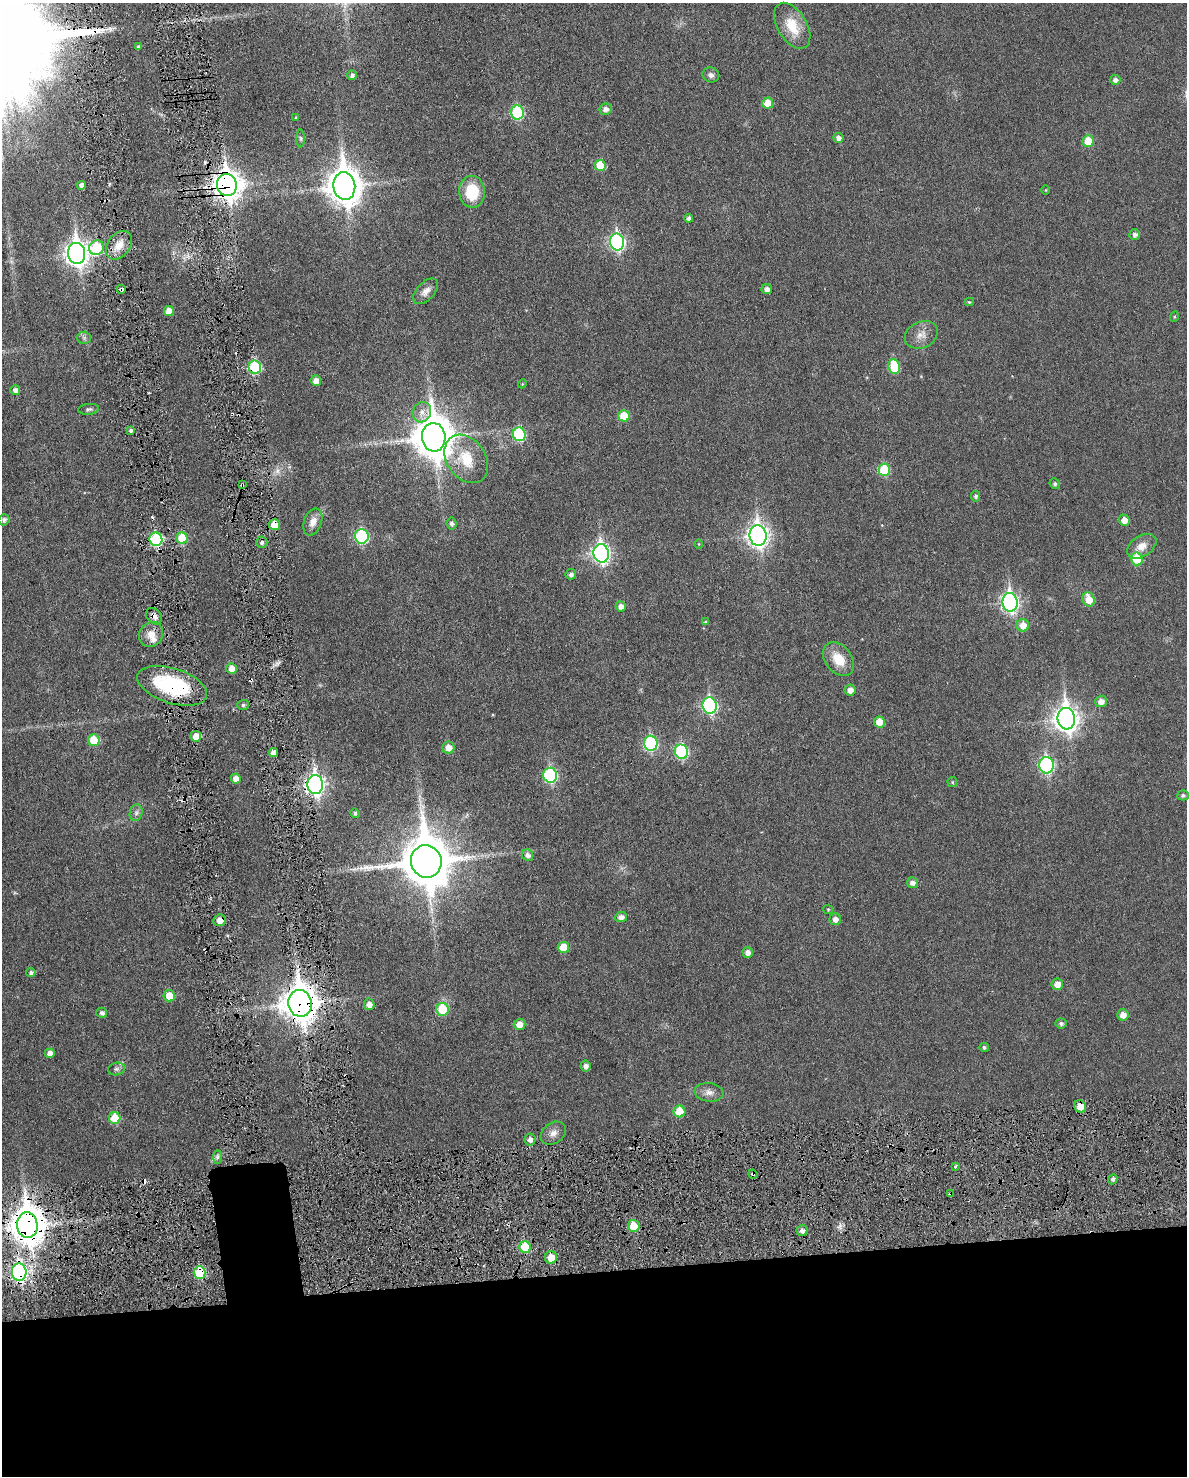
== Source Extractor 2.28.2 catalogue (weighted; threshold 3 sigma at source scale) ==
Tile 11 of 4 x 3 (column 3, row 3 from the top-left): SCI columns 2399-3583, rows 160-1633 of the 4786 x 4824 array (HDU 1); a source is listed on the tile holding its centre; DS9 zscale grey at full resolution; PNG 1189 x 1478 px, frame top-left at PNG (2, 3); each listed source drawn as its Kron ellipse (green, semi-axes under 4 px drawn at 4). Shown black and unused: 15% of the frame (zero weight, under 3 of 6 exposures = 1% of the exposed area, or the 3 px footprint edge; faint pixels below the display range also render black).
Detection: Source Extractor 2.28.2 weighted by HDU 2 'WHT'; one run over the whole footprint, this tile lists its part. Background 0.0355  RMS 0.0047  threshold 0.019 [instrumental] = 3 sigma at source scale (4.09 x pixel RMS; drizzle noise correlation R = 1.36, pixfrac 0.8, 0.05/0.05 arcsec/px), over >= 5 px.
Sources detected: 142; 1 too faint to see at this stretch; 6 cosmic-ray / hot-pixel residue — neither listed nor drawn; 1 inside a brighter listed object's ellipse — not listed separately; the other 134 listed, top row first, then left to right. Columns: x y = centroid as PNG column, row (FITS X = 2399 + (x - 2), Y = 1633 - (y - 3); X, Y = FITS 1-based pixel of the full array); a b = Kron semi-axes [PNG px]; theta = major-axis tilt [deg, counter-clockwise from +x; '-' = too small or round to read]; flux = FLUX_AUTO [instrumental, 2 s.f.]
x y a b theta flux
792 26 25 14 -59 11
138 47 4 3 - 0.86
352 75 5 4 - 1.3
711 75 8 7 - 1.6
1115 80 5 5 - 1.7
768 103 5 5 - 6.5
606 109 6 5 - 2.2
517 113 7 6 - 33
296 117 4 3 - 0.33
301 138 9 4 -89 0.76
838 138 5 5 - 1.8
1088 141 6 5 - 7.4
600 165 5 5 - 9.5
81 185 4 4 - 1.9
227 185 11 10 - 470
344 186 14 11 -83 770
1046 190 5 3 - 0.34
472 192 16 13 -89 15
689 218 4 4 - 1.4
1135 235 5 5 - 1.5
617 242 8 7 - 85
119 245 16 11 53 5.8
96 248 7 7 - 22
77 253 10 8 -83 310
121 289 4 4 - 1.7
767 289 5 5 - 1.8
426 291 15 9 46 3.1
969 302 4 4 - 0.54
169 311 5 5 - 4.5
1174 317 5 3 - 0.47
921 335 17 13 25 4.3
84 338 6 6 - 0.97
255 367 6 6 - 29
894 367 7 5 -78 14
316 381 5 5 - 3.1
522 384 4 3 - 0.34
15 390 5 5 - 2
88 409 10 5 5 1.1
422 412 10 9 - 3.1
624 416 6 5 - 9.7
131 430 4 4 - 1.1
519 434 7 6 - 31
434 437 14 12 -83 1300
466 459 26 19 -54 13
884 470 6 6 - 18
1055 484 5 5 - 0.85
242 485 4 3 - 0.53
976 496 5 4 - 1.1
4 520 6 5 - 1.3
1124 520 6 5 - 3.3
313 522 14 8 69 3.7
452 523 6 5 - 1.4
274 525 5 5 - 7.5
758 535 10 8 -84 220
362 536 7 7 - 42
182 538 5 5 - 16
156 539 7 6 - 36
262 542 5 5 - 1.1
699 544 4 3 - 0.33
1142 546 16 10 33 4.5
601 553 9 8 - 150
1137 559 6 6 - 12
571 574 5 5 - 1.5
1089 599 7 6 - 6.1
1010 602 9 7 -82 130
621 606 5 5 - 2.4
154 616 9 7 -47 2.1
706 622 4 4 - 0.7
1023 625 6 6 - 4.8
151 634 13 11 56 4
839 659 19 13 -51 8.6
231 668 5 5 - 3.9
172 686 36 17 -17 42
850 690 5 5 - 2.6
1101 701 6 5 - 2.9
243 705 5 5 - 0.89
710 706 8 7 - 65
1066 719 11 8 -84 330
879 722 5 5 - 5.5
196 736 5 5 - 4.7
94 740 6 6 - 11
651 743 7 6 - 45
448 747 6 6 - 3.8
681 752 7 6 - 36
273 753 4 4 - 3
1046 765 8 7 - 64
550 775 7 7 - 47
236 778 5 5 - 3.6
952 782 5 4 - 0.5
315 785 9 8 - 170
1183 795 5 5 - 0.97
136 813 8 6 75 1.5
355 813 5 4 - 0.84
528 855 6 5 - 1.8
426 861 16 15 - 2200
912 883 5 5 - 1.9
828 909 5 4 - 0.45
621 917 6 5 - 2.1
835 919 6 5 - 2.2
220 920 6 5 - 3.8
563 947 6 5 - 7.5
748 953 5 5 - 2.3
31 972 4 4 - 1.3
1057 984 6 5 - 3.3
169 996 6 5 - 7.1
300 1003 13 11 -79 730
369 1004 6 5 - 2.6
443 1009 6 6 - 15
102 1013 5 5 - 1.5
1123 1015 5 5 - 3.4
1061 1023 5 5 - 1.2
520 1024 6 5 - 3.8
984 1047 5 4 - 0.81
50 1053 5 5 - 2.8
586 1066 5 5 - 2.2
116 1069 8 6 14 1.3
709 1092 14 9 -7 2.9
1080 1106 6 6 - 5
679 1111 6 6 - 10
115 1118 6 5 - 12
553 1133 14 10 39 3
530 1139 6 5 - 1.8
217 1157 7 4 89 0.94
955 1166 3 3 - 1.4
753 1174 5 3 - 0.59
1113 1179 5 4 - 1.1
951 1194 3 3 - 0.72
27 1225 13 10 -84 940
634 1226 6 5 - 8.6
802 1230 5 5 - 1.8
525 1247 6 5 - 15
551 1257 6 6 - 6.3
19 1272 9 7 -85 120
200 1273 6 6 - 21
Overlapping masked pixels (flux is a lower limit): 18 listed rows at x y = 227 185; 121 289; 255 367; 242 485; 274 525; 156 539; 154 616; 172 686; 315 785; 220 920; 300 1003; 1080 1106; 753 1174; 951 1194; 27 1225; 551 1257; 19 1272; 200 1273